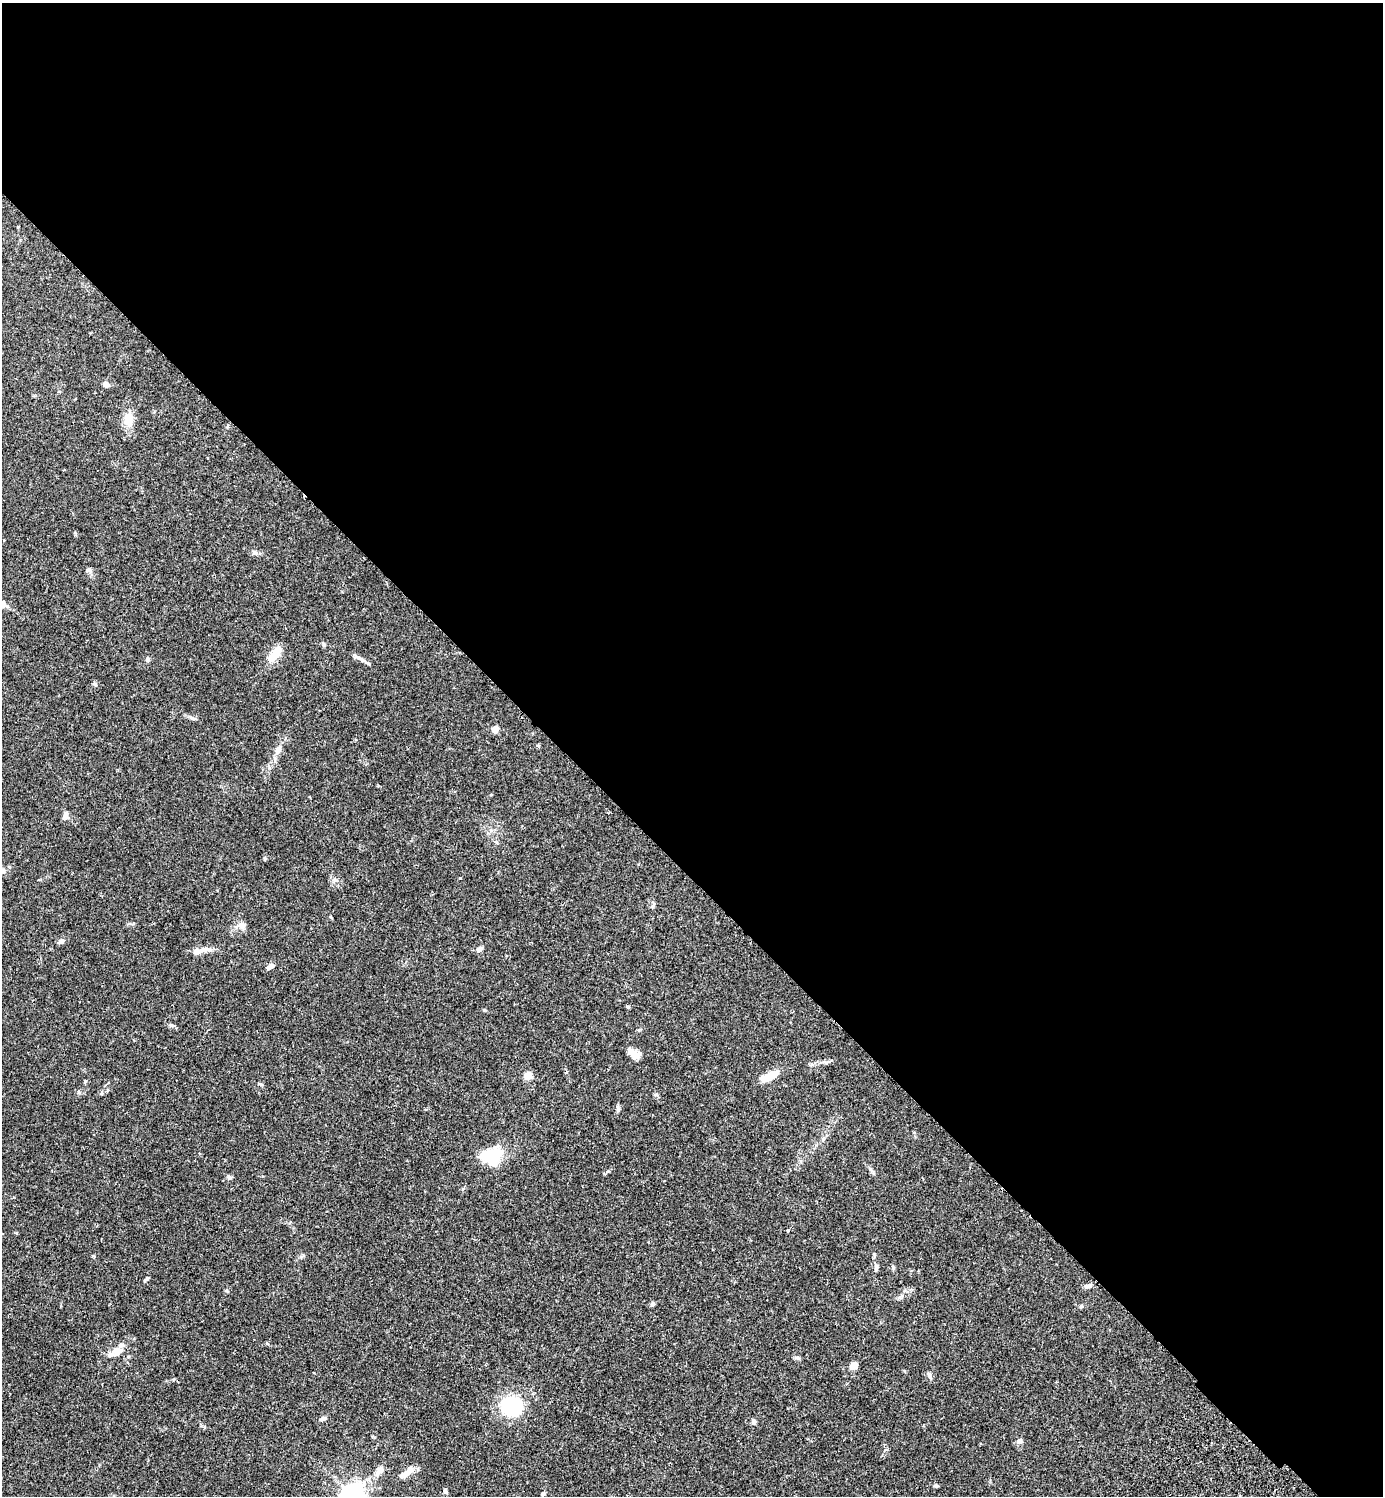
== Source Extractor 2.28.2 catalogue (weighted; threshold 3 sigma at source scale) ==
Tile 3 of 4 x 4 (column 3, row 1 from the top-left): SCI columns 3105-4485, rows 4525-6018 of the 6070 x 6063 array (HDU 1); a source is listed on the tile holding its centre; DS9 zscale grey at full resolution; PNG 1385 x 1498 px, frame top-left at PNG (2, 3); no overlay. Shown black and unused: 59% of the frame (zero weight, under 2 of 3 exposures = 3% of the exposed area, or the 3 px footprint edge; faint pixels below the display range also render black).
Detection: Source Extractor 2.28.2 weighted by HDU 2 'WHT'; one run over the whole footprint, this tile lists its part. Background 0.0961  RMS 0.0058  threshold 0.026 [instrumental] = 3 sigma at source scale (4.5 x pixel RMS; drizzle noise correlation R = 1.50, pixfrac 1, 0.05/0.05 arcsec/px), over >= 5 px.
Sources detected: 51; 3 inside a brighter listed object's ellipse — not listed separately; the other 48 listed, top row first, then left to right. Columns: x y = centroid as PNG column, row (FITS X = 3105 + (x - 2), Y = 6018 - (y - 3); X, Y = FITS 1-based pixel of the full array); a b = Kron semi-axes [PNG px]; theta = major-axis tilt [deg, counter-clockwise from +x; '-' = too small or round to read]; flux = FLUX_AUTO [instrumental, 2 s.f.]
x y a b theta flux
106 385 6 5 - 3
129 420 22 11 86 7.3
89 570 8 5 -11 1.4
2 605 9 7 -55 3.8
275 654 22 9 52 8.2
147 659 6 5 - 1.4
361 659 18 5 -31 2.4
95 684 6 5 - 0.96
193 718 8 4 -26 1.3
495 729 7 6 - 3.8
278 750 9 8 - 2.7
65 816 10 6 65 2.1
265 858 7 3 89 0.64
3 871 7 6 - 1.2
460 878 3 3 - 0.51
242 926 11 9 -7 3.1
61 941 7 6 - 1.7
479 949 9 6 49 1.7
197 952 18 8 16 4.1
271 966 7 5 32 2.4
628 1007 5 4 - 0.67
634 1054 16 9 -46 5
528 1076 5 5 - 18
769 1076 21 7 27 10
101 1093 6 4 88 0.66
618 1109 7 5 88 1.2
492 1157 24 18 9 19
229 1177 7 5 -18 1.1
788 1231 3 3 - 1.3
876 1268 8 5 -81 1.3
147 1279 6 4 48 1
1088 1286 10 5 10 1.9
652 1304 7 5 15 1
1081 1306 6 5 - 0.86
117 1351 12 11 - 4.9
798 1358 7 4 -45 0.96
854 1366 10 8 37 3.3
929 1375 8 5 -74 1.4
512 1407 18 16 -10 46
323 1418 7 5 31 1.3
754 1421 6 5 - 1.4
1019 1441 7 6 - 2.2
380 1470 14 7 54 3.3
408 1473 14 6 28 3.6
936 1486 7 4 -12 0.87
445 1491 7 4 -59 0.97
543 1494 5 4 - 1.4
353 1496 8 8 - 410
Isophote crosses this tile's border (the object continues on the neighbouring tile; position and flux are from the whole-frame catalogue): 3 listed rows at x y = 2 605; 3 871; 353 1496
Unlisted compact peaks at least as high as the median listed source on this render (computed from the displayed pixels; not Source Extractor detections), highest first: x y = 261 1084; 608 1171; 93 1256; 171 1025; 870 1169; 656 1094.